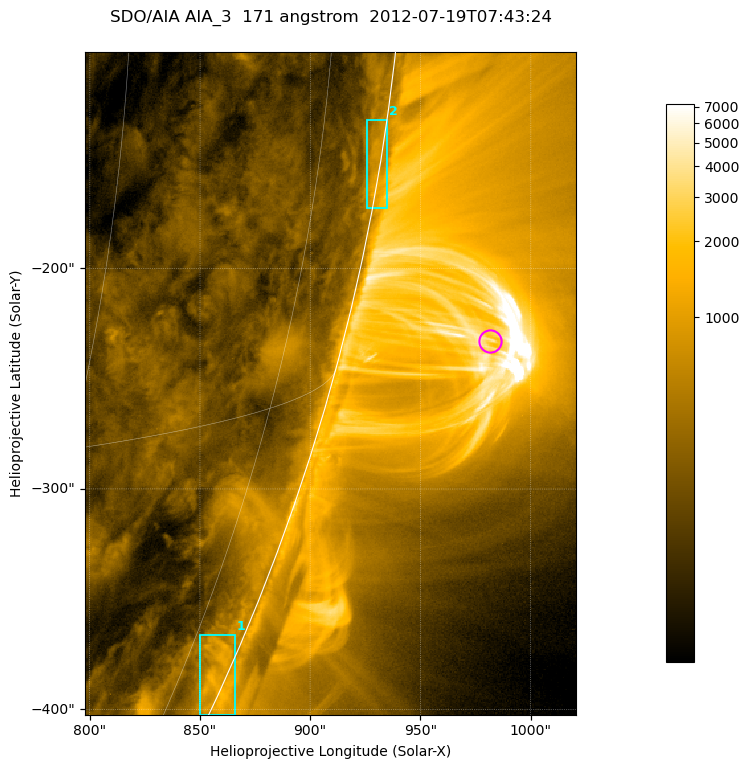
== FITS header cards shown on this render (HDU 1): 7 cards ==
TELESCOP= 'SDO/AIA '           / For AIA: SDO/AIA
INSTRUME= 'AIA_3   '           / For AIA: AIA_ATA1, AIA_ATA2, AIA_ATA3 or AIA_AT
WAVELNTH=                  171 / [angstrom] Wavelength
WAVEUNIT= 'angstrom'           / Wavelength unit: angstrom
DATE-OBS= '2012-07-19T07:43:24.121' / [ISO] Date when observation started; ISO 8
CTYPE1  = 'HPLN-TAN'           / CTYPE1; Typically HPLN
CTYPE2  = 'HPLT-TAN'           / CTYPE2; Typically HPLT

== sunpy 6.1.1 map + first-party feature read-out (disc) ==
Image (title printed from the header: SDO/AIA AIA_3  171 angstrom  2012-07-19T07:43:24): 371 x 501 px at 0.599 arcsec/px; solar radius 944 arcsec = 1575 px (partial field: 1.2% of the solar disc is inside the frame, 48% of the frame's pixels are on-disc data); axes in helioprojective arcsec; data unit not stated in the header (colour bar unlabelled)
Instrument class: DISC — disc imager (sunpy class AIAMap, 171 A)
Bright regions (active regions / flare kernels): reference = the on-disc median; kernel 3 px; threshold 5 sigma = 470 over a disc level ~213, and >= 1.15x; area >= 185 px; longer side >= 4 px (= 2.4 arcsec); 2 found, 2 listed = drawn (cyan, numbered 1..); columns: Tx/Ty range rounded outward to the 2 arcsec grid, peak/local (2 s.f.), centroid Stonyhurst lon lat
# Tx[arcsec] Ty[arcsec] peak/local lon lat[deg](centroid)
1 850..866 -404..-366 6.7 +81 -23
2 924..936 -174..-132 5.7 +85 -9
Off-limb structures (1.02-1.3 R_sun): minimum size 92 px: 3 found; the strongest spans PA ~250..260 deg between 1.02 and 1.14 R_sun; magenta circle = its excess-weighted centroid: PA ~255 deg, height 1.07 R_sun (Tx ~982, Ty ~-232 arcsec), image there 4.2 x the reference